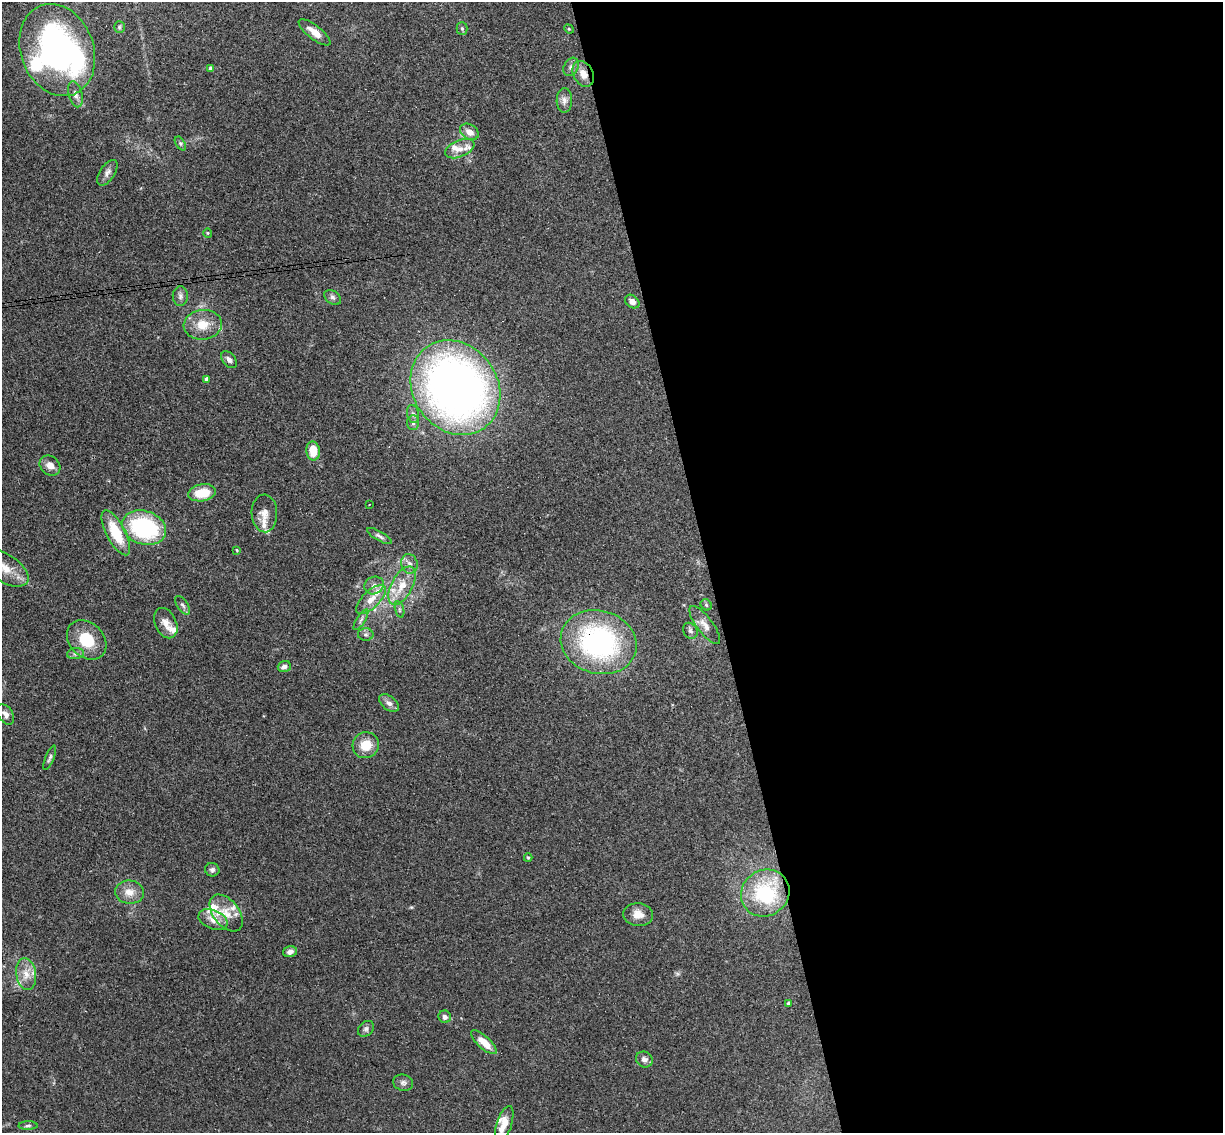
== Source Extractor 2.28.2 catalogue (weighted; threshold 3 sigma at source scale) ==
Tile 8 of 4 x 4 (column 4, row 2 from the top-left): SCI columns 3720-4940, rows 2412-3542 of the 4999 x 4935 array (HDU 1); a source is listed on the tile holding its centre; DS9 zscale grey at full resolution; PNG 1225 x 1135 px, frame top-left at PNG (2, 2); each listed source drawn as its Kron ellipse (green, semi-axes under 4 px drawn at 4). Shown black and unused: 42% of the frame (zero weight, under 3 of 4 exposures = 6% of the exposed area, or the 3 px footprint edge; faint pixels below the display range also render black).
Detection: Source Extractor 2.28.2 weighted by HDU 2 'WHT'; one run over the whole footprint, this tile lists its part. Background 0.163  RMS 0.0072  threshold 0.0322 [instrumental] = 3 sigma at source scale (4.5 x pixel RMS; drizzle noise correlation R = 1.50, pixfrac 1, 0.05/0.05 arcsec/px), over >= 5 px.
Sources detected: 85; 1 inside a brighter object's white glare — neither listed nor drawn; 13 inside a brighter listed object's ellipse — not listed separately; the other 71 listed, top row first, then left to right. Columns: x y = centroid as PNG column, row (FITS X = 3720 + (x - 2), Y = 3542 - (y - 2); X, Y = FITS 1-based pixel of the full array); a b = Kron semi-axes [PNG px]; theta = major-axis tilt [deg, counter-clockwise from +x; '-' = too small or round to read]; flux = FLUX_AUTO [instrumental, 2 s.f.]
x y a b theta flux
119 27 6 5 - 1.1
462 28 6 5 - 1.2
569 29 5 4 - 0.65
315 32 19 7 -38 7.3
57 50 47 36 -69 220
571 67 10 7 61 2.7
211 68 4 3 - 1.7
583 74 13 10 -62 7.3
75 94 13 6 -75 3.6
564 100 12 7 88 3.7
469 132 10 7 -32 5.5
180 143 7 4 -58 1.4
460 149 15 8 23 5.6
107 173 15 7 55 3.5
208 233 4 4 - 0.77
180 296 10 7 89 2.7
333 297 9 6 -39 2.2
632 302 8 6 -41 3.6
203 325 19 15 6 12
229 360 10 6 -50 2.6
207 379 4 4 - 3.3
455 388 50 42 -55 460
413 414 9 6 -80 2.3
413 423 7 6 - 2
313 451 9 7 -86 12
50 465 11 9 -39 5.5
202 493 14 8 9 16
369 504 3 2 - 0.75
264 513 19 13 -88 7.3
144 528 22 16 -18 72
116 533 25 9 -63 24
379 536 14 4 -30 2.2
237 550 3 3 - 0.62
409 564 10 8 -77 3.7
5 568 27 14 -33 15
374 585 10 8 27 4.1
402 586 21 10 61 14
371 599 19 8 44 9.1
182 605 10 5 -55 1.9
706 605 6 5 - 1.2
399 610 8 3 -71 1.3
361 620 12 3 58 1.8
166 623 16 10 -65 6
705 625 23 8 -53 5.8
690 631 8 6 -55 2.1
366 635 8 6 0 1.9
87 640 22 17 -45 22
599 642 38 31 -16 130
75 654 8 5 6 1.9
284 666 6 5 - 2.8
389 703 11 7 -39 3.2
6 714 11 7 -56 3.9
366 745 13 12 - 12
50 758 13 3 67 1.6
528 858 4 4 - 0.8
212 870 7 6 - 1.9
129 892 14 11 -6 7.4
765 893 25 23 34 55
226 913 21 13 -52 11
638 915 15 11 -6 6.8
213 920 15 9 -23 6.6
290 952 7 5 13 2.5
26 974 16 10 -81 8
789 1003 4 4 - 2.6
445 1017 6 6 - 2.7
366 1029 9 6 45 2.2
484 1042 16 6 -42 9.7
644 1060 9 7 -34 3.1
403 1083 10 8 -15 2.5
504 1124 19 7 72 7.8
28 1126 9 4 1 1.5
Overlapping masked pixels (flux is a lower limit): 2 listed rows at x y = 583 74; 599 642
Isophote crosses this tile's border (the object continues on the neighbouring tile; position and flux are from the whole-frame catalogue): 2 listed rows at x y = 57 50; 5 568